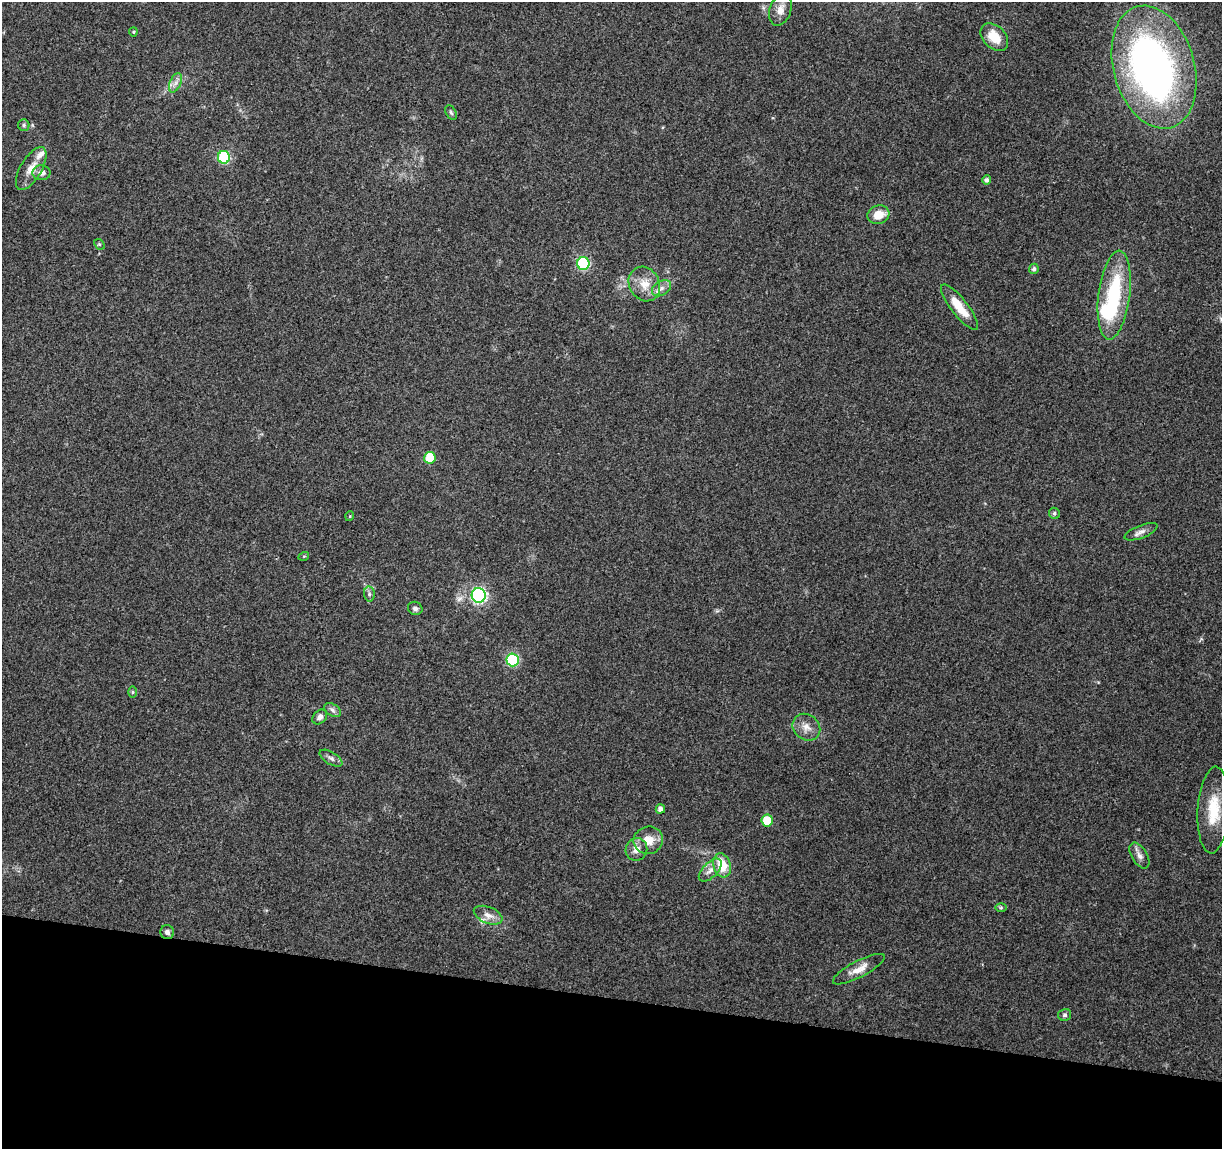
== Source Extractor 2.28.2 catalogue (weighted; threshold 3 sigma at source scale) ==
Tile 15 of 4 x 4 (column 3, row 4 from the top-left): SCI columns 2443-3662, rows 225-1371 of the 4891 x 5096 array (HDU 1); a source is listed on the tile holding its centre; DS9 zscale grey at full resolution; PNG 1224 x 1151 px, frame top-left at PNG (2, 2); each listed source drawn as its Kron ellipse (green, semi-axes under 4 px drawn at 4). Shown black and unused: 13% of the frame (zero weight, under 3 of 4 exposures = <1% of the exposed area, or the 3 px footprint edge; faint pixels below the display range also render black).
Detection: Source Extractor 2.28.2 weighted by HDU 2 'WHT'; one run over the whole footprint, this tile lists its part. Background 0.0914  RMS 0.0061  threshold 0.0273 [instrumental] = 3 sigma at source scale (4.5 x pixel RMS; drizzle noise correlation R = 1.50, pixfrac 1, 0.0396/0.0396 arcsec/px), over >= 5 px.
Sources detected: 50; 2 inside a brighter object's white glare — neither listed nor drawn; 2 inside a brighter listed object's ellipse — not listed separately; the other 46 listed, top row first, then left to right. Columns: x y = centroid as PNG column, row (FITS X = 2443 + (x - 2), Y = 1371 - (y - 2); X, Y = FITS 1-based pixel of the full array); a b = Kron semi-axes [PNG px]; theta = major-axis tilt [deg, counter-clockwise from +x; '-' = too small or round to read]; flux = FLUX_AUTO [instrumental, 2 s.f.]
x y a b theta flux
780 10 16 10 72 5.8
133 32 4 4 - 0.64
994 37 16 11 -46 12
1154 67 63 40 -74 300
175 83 10 5 66 2.7
451 113 8 5 -62 1.2
24 125 6 5 - 1.2
224 157 6 6 - 54
31 168 24 10 59 7.7
41 173 9 7 -2 3.6
987 180 4 4 - 1.8
878 215 11 9 16 9.5
99 244 6 4 -43 0.79
583 263 6 6 - 59
1034 269 5 5 - 1.6
644 284 18 15 -61 9.6
662 288 10 7 32 2.9
1114 295 44 15 83 51
960 307 28 8 -52 13
430 458 6 5 - 24
1054 513 6 5 - 1.3
350 516 5 3 - 0.51
1141 532 17 6 21 3.2
304 556 5 3 - 0.62
369 594 7 5 -83 1.5
479 595 7 7 - 130
415 608 7 6 - 1.9
513 660 6 6 - 60
133 692 5 3 - 0.68
332 710 9 6 -28 1.9
320 717 8 6 46 2.5
806 727 15 12 -40 5.9
331 758 13 6 -31 2.4
660 809 5 4 - 2.5
1213 810 43 16 86 21
767 820 6 5 - 15
648 840 15 13 16 8.8
636 849 11 10 - 4.6
1139 856 14 7 -59 3.3
722 865 12 8 -73 14
710 870 14 7 46 3.9
1001 908 6 4 0 0.81
488 915 15 8 -22 4.6
167 932 7 7 - 2.1
859 969 29 8 27 6.8
1065 1015 6 6 - 1.3